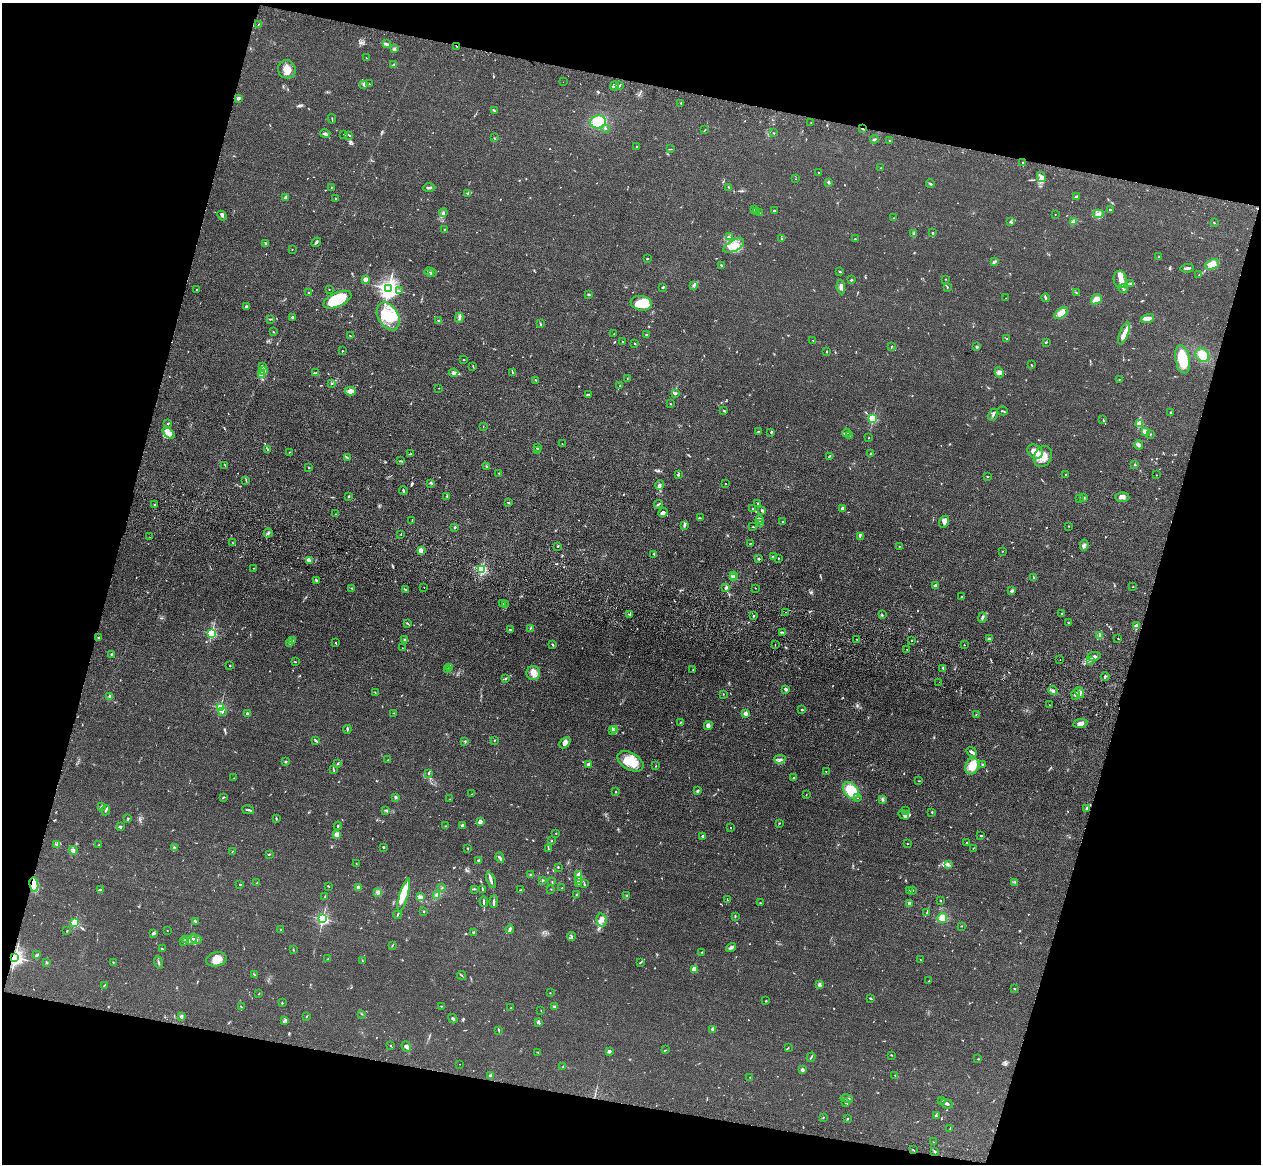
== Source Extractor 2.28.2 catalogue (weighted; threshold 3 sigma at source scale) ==
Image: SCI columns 37-5071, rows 362-5008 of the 5109 x 5248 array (HDU 1 of 3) = the unmasked area's bounding box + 8 px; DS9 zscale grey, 4 x 4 block average (1 PNG px = mean of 4 x 4 image px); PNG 1263 x 1166 px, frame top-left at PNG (2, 3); each listed source drawn as its Kron ellipse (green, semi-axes under 4 px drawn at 4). Shown black and unused: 31% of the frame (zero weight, under 3 of 4 exposures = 6% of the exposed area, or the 3 px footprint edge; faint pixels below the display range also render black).
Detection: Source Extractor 2.28.2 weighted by HDU 2 'WHT'. Background 0.0611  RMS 0.0075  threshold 0.0338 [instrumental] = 3 sigma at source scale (4.5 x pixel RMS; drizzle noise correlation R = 1.50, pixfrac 1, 0.05/0.05 arcsec/px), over >= 5 px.
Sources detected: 780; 7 too faint to see at this stretch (4 x 4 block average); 1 inside a brighter object's white glare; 3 cosmic-ray / hot-pixel residue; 2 long thin detections or spike segments (spike, bleed or trail) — neither listed nor drawn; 23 coinciding with a brighter row at this scale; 45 inside a brighter listed object's ellipse — not listed separately; of the other 699, all 500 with FLUX_AUTO >= 1.8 (the completeness limit of this list) listed and drawn (199 fainter detections not listed), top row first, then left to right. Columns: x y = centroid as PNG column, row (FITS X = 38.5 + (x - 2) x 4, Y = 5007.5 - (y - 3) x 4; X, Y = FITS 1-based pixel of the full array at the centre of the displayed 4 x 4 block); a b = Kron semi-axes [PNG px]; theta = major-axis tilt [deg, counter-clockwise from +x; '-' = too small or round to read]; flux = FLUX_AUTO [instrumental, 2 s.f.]
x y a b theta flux
258 24 2 2 - 2.2
386 44 4 2 - 7
457 46 2 2 - 3.7
394 49 2 2 - 7.1
366 58 2 2 - 2.2
394 64 3 2 - 4.8
287 69 9 8 - 40
563 82 2 2 - 2.3
364 84 3 2 - 6
369 84 2 2 - 2
619 85 4 2 - 3.7
614 86 4 2 - 8.6
238 99 4 3 - 7.3
681 103 2 2 - 16
494 110 3 2 - 3
332 119 4 2 - 4.1
598 122 8 6 3 140
811 123 2 2 - 1.9
605 128 2 2 - 6.8
863 129 3 2 - 4.3
705 130 3 2 - 1.9
774 133 2 2 - 7.2
325 134 5 2 - 11
344 135 2 2 - 4.5
349 135 2 2 - 4.3
494 138 2 2 - 2.8
874 139 4 2 - 4.9
889 141 2 2 - 5.8
636 146 2 2 - 4
670 149 3 2 - 2.4
1022 162 2 2 - 9.9
881 168 2 2 - 2.5
818 172 2 2 - 2.6
1041 177 5 4 - 14
796 179 2 2 - 1.9
829 182 3 2 - 5.6
930 184 4 2 - 5.9
331 187 2 2 - 1.9
729 187 3 2 - 2.9
429 188 6 2 3 8.9
468 193 3 3 - 5.8
1076 196 4 2 - 7.1
285 198 3 2 - 8.5
335 198 2 2 - 2.7
1110 209 2 2 - 3.7
755 210 3 2 - 5.4
774 211 4 2 - 3.5
756 212 2 2 - 8.1
443 213 4 2 - 7.5
760 213 3 2 - 2.8
1055 214 2 2 - 2.4
1098 214 5 4 - 15
222 215 5 3 - 7.2
894 218 3 2 - 2.4
1011 222 3 2 - 5.5
1073 222 4 3 - 15
1214 223 4 2 - 2.2
444 229 2 2 - 1.9
933 233 2 2 - 5.6
913 234 3 2 - 5.3
730 237 2 2 - 2.4
781 239 2 2 - 3.9
855 239 3 2 - 2.9
316 242 5 2 - 7.5
266 243 3 3 - 5.3
734 246 11 5 28 44
292 249 2 2 - 2.2
1159 257 2 2 - 2.2
647 259 2 2 - 4.2
994 262 3 2 - 9.4
1212 264 7 4 22 46
721 265 3 2 - 3.6
1187 268 7 2 2 9.3
429 272 5 2 - 12
432 272 3 2 - 6.2
840 272 3 2 - 5.6
1199 275 2 2 - 1.8
365 279 2 2 - 110
851 279 2 2 - 3.1
946 279 2 2 - 2.7
1120 279 8 6 -80 36
1131 283 3 2 - 6.9
694 285 3 2 - 4.9
663 287 3 2 - 5.2
841 287 7 4 -85 16
947 287 2 2 - 2.8
389 288 3 3 - 2700
329 289 2 2 - 1.9
1123 289 4 2 - 6.5
196 290 2 2 - 3.7
399 291 2 2 - 2.4
308 293 2 2 - 3
1077 293 3 2 - 3
589 294 2 2 - 5.1
1006 298 2 2 - 2.2
1045 298 4 2 - 5.6
1096 299 6 4 41 26
337 300 15 7 24 190
641 303 10 7 -8 110
247 307 3 2 - 10
1061 313 8 4 36 37
388 316 15 10 -60 140
292 317 3 2 - 6.2
459 318 5 2 - 7.9
270 319 2 2 - 3.3
1148 319 6 4 15 18
438 320 2 2 - 4.9
540 324 3 2 - 4
273 332 2 2 - 2.2
1124 333 12 3 69 34
614 334 2 2 - 1.9
646 334 2 2 - 4.3
350 336 4 2 - 2.6
1007 339 2 2 - 2.4
813 340 2 2 - 2
622 341 3 2 - 2.6
1047 342 2 2 - 2.6
635 343 3 2 - 3.3
892 346 2 2 - 2.5
977 347 2 2 - 8.4
342 351 2 2 - 2.8
826 352 2 2 - 3.3
1202 355 7 6 - 50
464 359 2 2 - 1.8
1183 359 14 7 -79 140
1031 365 3 2 - 3.4
262 366 4 2 - 4.9
473 366 3 2 - 2.8
264 371 3 2 - 4.5
512 372 3 2 - 3.3
999 372 5 4 - 12
315 373 3 2 - 4.9
454 373 5 3 - 12
261 375 4 2 - 4.4
627 378 2 2 - 3.2
1119 379 2 2 - 1.9
536 380 4 2 - 4.1
331 384 2 2 - 2.4
620 386 2 2 - 3.7
439 388 2 2 - 4.1
350 391 5 3 - 39
675 393 4 2 - 6.7
588 394 3 2 - 5.4
671 404 3 2 - 1.8
724 411 3 2 - 3.8
1003 411 5 2 - 4.4
1171 412 2 2 - 13
993 415 6 2 62 9.1
873 418 2 2 - 460
1103 420 3 2 - 2.1
168 423 2 2 - 3.7
1140 423 2 2 - 180
483 426 2 2 - 2.4
759 431 2 2 - 2.9
771 432 3 2 - 2.8
1146 432 3 2 - 44
168 433 7 4 -41 22
846 433 4 2 - 6.5
1150 434 2 2 - 1.8
849 435 2 2 - 2.5
869 438 2 2 - 2.4
562 444 2 2 - 2
1139 445 4 4 - 10
537 448 2 2 - 23
267 449 2 2 - 2.1
538 451 2 2 - 3.4
289 452 2 2 - 2.2
1035 452 8 6 -39 50
410 454 3 2 - 4.8
871 454 2 2 - 3.5
829 456 3 2 - 5.8
1043 456 11 8 63 58
347 457 3 2 - 3.2
400 461 4 2 - 4
1135 464 2 2 - 3.7
225 465 3 2 - 2.7
487 466 2 2 - 19
309 468 2 2 - 3
499 473 3 2 - 2.3
1066 474 2 2 - 3.8
678 475 3 2 - 4.6
1156 475 2 2 - 2
987 476 2 2 - 2.1
246 480 2 2 - 2
430 483 2 2 - 2.5
725 484 2 2 - 2.7
660 485 5 2 - 7.7
403 491 4 2 - 7
349 496 2 2 - 5
447 496 2 2 - 3.7
1122 497 7 4 -2 17
1080 498 2 2 - 2.3
1084 498 2 2 - 5.9
509 503 2 2 - 4
758 503 3 2 - 3.6
658 504 4 2 - 4.3
155 505 2 2 - 2.8
753 509 2 2 - 2
842 509 4 3 - 7.5
762 510 4 2 - 5
663 513 5 3 - 12
336 514 3 2 - 2.9
700 518 2 2 - 1.8
760 520 4 2 - 7.7
412 521 2 2 - 1.9
783 521 2 2 - 2.5
944 522 6 4 62 15
761 523 2 2 - 2.1
684 525 3 2 - 4.3
1069 526 2 2 - 3.9
455 527 2 2 - 6.4
753 527 3 2 - 2.7
268 533 4 3 - 7.3
401 534 2 2 - 2.1
860 536 3 2 - 4.2
150 537 2 2 - 3.1
232 542 2 2 - 1.8
750 543 2 2 - 2.4
1084 545 6 3 82 11
558 546 2 2 - 5.4
899 547 2 2 - 3.4
421 550 3 3 - 20
1002 551 2 2 - 1.8
654 554 3 2 - 3.8
773 557 3 2 - 9.8
778 558 2 2 - 2
758 559 2 2 - 3
309 561 3 2 - 8.5
254 568 2 2 - 1.8
482 569 2 2 - 490
733 576 2 2 - 110
734 578 2 2 - 7.2
1033 578 3 2 - 3.3
316 581 3 3 - 5.3
935 586 2 2 - 68
424 587 2 2 - 1.8
726 587 2 2 - 3.8
1133 587 2 2 - 2.4
352 588 3 2 - 5.2
755 588 2 2 - 2.5
406 590 3 2 - 6.7
1012 591 3 2 - 13
962 597 2 2 - 5.9
503 604 2 2 - 5.4
505 604 2 2 - 14
786 612 2 2 - 2
1062 613 2 2 - 3.8
630 614 3 2 - 4.3
882 614 2 2 - 2.4
753 616 2 2 - 3.9
982 617 5 2 - 7.4
407 623 4 2 - 3.4
1069 623 2 2 - 1.9
1137 626 2 2 - 110
530 628 2 2 - 2.1
510 629 3 2 - 2.8
782 632 2 2 - 3
212 633 2 2 - 530
1100 635 2 2 - 1.9
99 638 3 2 - 3.8
1118 638 2 2 - 2.1
857 639 2 2 - 2.3
990 639 2 2 - 3.1
293 640 2 2 - 2.6
404 640 3 2 - 4.9
912 640 2 2 - 2.4
290 643 3 2 - 5.4
336 643 3 2 - 2.5
553 645 3 2 - 4.8
775 645 2 2 - 1.8
964 645 2 2 - 1.8
402 648 2 2 - 2
907 649 2 2 - 2.6
111 654 2 2 - 3.9
1094 656 7 3 9 13
1060 659 2 2 - 2.4
1090 660 2 2 - 1.9
295 662 2 2 - 2.8
230 666 2 2 - 3.8
450 667 3 2 - 5.8
943 668 2 2 - 2.8
447 669 2 2 - 3.4
693 670 2 2 - 2.4
533 673 7 7 - 30
1105 677 4 2 - 6.4
506 678 3 2 - 3.9
939 682 2 2 - 4
785 689 2 2 - 26
1053 690 5 2 - 8
1079 692 6 4 -56 17
375 693 2 2 - 1.8
723 694 2 2 - 2.1
1076 694 5 4 - 15
109 696 3 2 - 9
1049 705 2 2 - 2.9
220 708 2 2 - 480
802 710 2 2 - 5.8
222 712 3 2 - 4.7
247 713 2 2 - 25
393 713 2 2 - 2.7
745 714 2 2 - 71
976 714 3 2 - 2.3
680 723 2 2 - 1.9
1080 723 7 4 8 19
708 726 4 4 - 12
347 729 4 2 - 4.6
615 729 4 2 - 5.6
613 731 3 2 - 4.6
494 740 2 2 - 2.5
316 741 4 2 - 5.3
465 741 2 2 - 3.8
565 743 6 4 42 17
972 752 5 2 - 11
780 759 6 3 6 11
388 760 2 2 - 2.1
630 761 14 8 -31 97
285 762 3 2 - 3.6
337 764 3 2 - 4
589 765 2 2 - 74
983 765 2 2 - 5.9
656 766 2 2 - 2.2
972 766 8 6 71 81
334 770 4 2 - 3.2
826 772 2 2 - 2
429 773 3 2 - 5
234 778 2 2 - 2.5
794 778 2 2 - 3.2
919 781 3 2 - 2.3
697 791 3 2 - 7.8
851 791 9 6 -51 140
616 792 2 2 - 2.3
472 794 3 2 - 2.6
806 795 2 2 - 2.2
224 797 3 2 - 4.1
396 797 3 2 - 5.7
858 798 2 2 - 2.4
450 799 2 2 - 2
882 799 3 2 - 4.5
101 806 4 2 - 3.6
1086 809 3 2 - 4
106 810 5 2 - 9.6
248 810 6 2 -13 8.3
386 810 2 2 - 4.1
906 811 2 2 - 2.8
932 812 2 2 - 2.8
904 815 5 3 - 12
128 819 4 2 - 4.1
276 819 3 2 - 3.6
480 822 4 2 - 14
780 823 2 2 - 2.1
462 825 3 2 - 11
338 826 4 2 - 3.4
445 826 2 2 - 2.3
120 827 2 2 - 12
730 828 2 2 - 2.7
556 833 2 2 - 2.1
337 834 2 2 - 130
703 836 2 2 - 36
981 836 2 2 - 5.6
552 841 2 2 - 2.1
966 843 2 2 - 13
57 844 2 2 - 3.2
907 844 2 2 - 1.9
99 845 2 2 - 4.8
174 847 4 2 - 4.9
383 847 3 2 - 3.5
468 848 2 2 - 2.4
548 848 2 2 - 2.3
973 848 2 2 - 2.1
73 850 4 3 - 8.4
232 852 2 2 - 2.9
269 854 2 2 - 4.7
500 858 5 2 - 12
478 860 3 2 - 4.7
356 864 2 2 - 2.3
948 865 4 2 - 6.3
558 867 2 2 - 3.2
531 875 2 2 - 3.3
579 875 2 2 - 180
491 880 8 2 -71 19
543 880 2 2 - 3
578 880 3 2 - 6.5
552 882 2 2 - 2.7
1015 882 2 2 - 2.1
257 883 2 2 - 2.6
579 883 2 2 - 3.6
240 884 2 2 - 2.7
584 884 2 2 - 3.4
34 885 7 4 -82 140
328 886 2 2 - 4.1
358 887 2 2 - 61
442 888 2 2 - 2
562 888 2 2 - 2.5
100 889 4 3 - 6
474 889 3 2 - 3.7
482 889 3 2 - 3.4
551 889 2 2 - 1.8
521 890 3 2 - 4.8
913 890 2 2 - 2.1
910 891 3 2 - 3.2
378 892 2 2 - 3.6
404 895 17 4 74 140
437 895 4 3 - 8.6
576 895 3 2 - 3.8
421 896 4 3 - 8.4
626 896 3 2 - 3.8
325 897 3 2 - 2.7
727 899 3 2 - 2.5
494 901 6 2 85 12
940 901 2 2 - 2.2
484 902 5 2 - 9
760 903 2 2 - 2.4
909 903 2 2 - 10
424 911 2 2 - 13
927 913 3 2 - 3.7
397 915 4 2 - 4.6
735 916 2 2 - 3.2
942 918 5 5 - 28
323 919 2 2 - 740
602 920 7 5 -80 21
195 921 3 2 - 7
75 923 2 2 - 350
962 926 2 2 - 2
281 929 2 2 - 6.2
510 929 4 2 - 9.2
67 931 3 2 - 2.5
167 931 2 2 - 2.7
474 932 2 2 - 22
153 933 3 2 - 8.4
571 936 4 3 - 8.7
192 939 5 3 - 12
196 939 6 2 -27 7.7
185 940 2 2 - 2
183 941 2 2 - 2.2
392 945 3 2 - 4
731 947 5 4 - 10
162 949 3 2 - 3.3
293 950 2 2 - 4.2
702 952 2 2 - 1.8
37 955 3 2 - 5.3
15 957 2 2 - 1700
216 959 10 7 12 46
328 959 2 2 - 2.9
921 960 2 2 - 2.3
362 961 2 2 - 2.3
46 962 2 2 - 23
113 962 2 2 - 3
158 962 6 2 -70 7.7
641 962 3 2 - 3.2
694 969 2 2 - 110
254 975 2 2 - 4.3
461 975 4 2 - 3.7
929 981 2 2 - 2.8
819 984 3 2 - 5
104 985 3 2 - 2.5
1015 989 2 2 - 4.1
259 993 2 2 - 2.6
550 993 2 2 - 5.8
871 998 3 2 - 3.6
766 1001 2 2 - 5
282 1003 2 2 - 4.1
441 1006 2 2 - 3
554 1006 2 2 - 5.2
241 1007 3 2 - 2
511 1008 2 2 - 3.4
541 1011 2 2 - 2
362 1014 2 2 - 1.9
181 1016 4 2 - 7.6
306 1016 2 2 - 2
453 1019 5 2 - 9.2
284 1021 4 2 - 4.6
539 1023 4 4 - 8.3
712 1029 3 2 - 4.5
499 1030 4 2 - 3.9
390 1045 2 2 - 2.2
406 1047 5 4 - 12
788 1048 2 2 - 2.3
666 1050 2 2 - 2.9
609 1051 2 2 - 3.6
538 1052 3 2 - 3
891 1055 2 2 - 2.4
811 1057 5 2 - 4.3
978 1059 3 2 - 2.4
460 1064 2 2 - 2.5
563 1067 2 2 - 2.6
802 1070 2 2 - 53
895 1075 2 2 - 2.3
491 1076 2 2 - 64
750 1077 2 2 - 1.9
847 1098 6 2 -10 8.8
942 1101 3 2 - 3.6
846 1103 2 2 - 2.4
947 1104 6 2 -22 13
936 1116 3 2 - 4.9
823 1117 3 2 - 2
848 1118 2 2 - 3.6
950 1128 2 2 - 2.1
933 1142 2 2 - 2
913 1150 3 2 - 3
935 1152 2 2 - 6.1
Overlapping masked pixels (flux is a lower limit): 4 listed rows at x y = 457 46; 863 129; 34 885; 15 957
Diffuse or blended objects may show on this block-average render without a row.